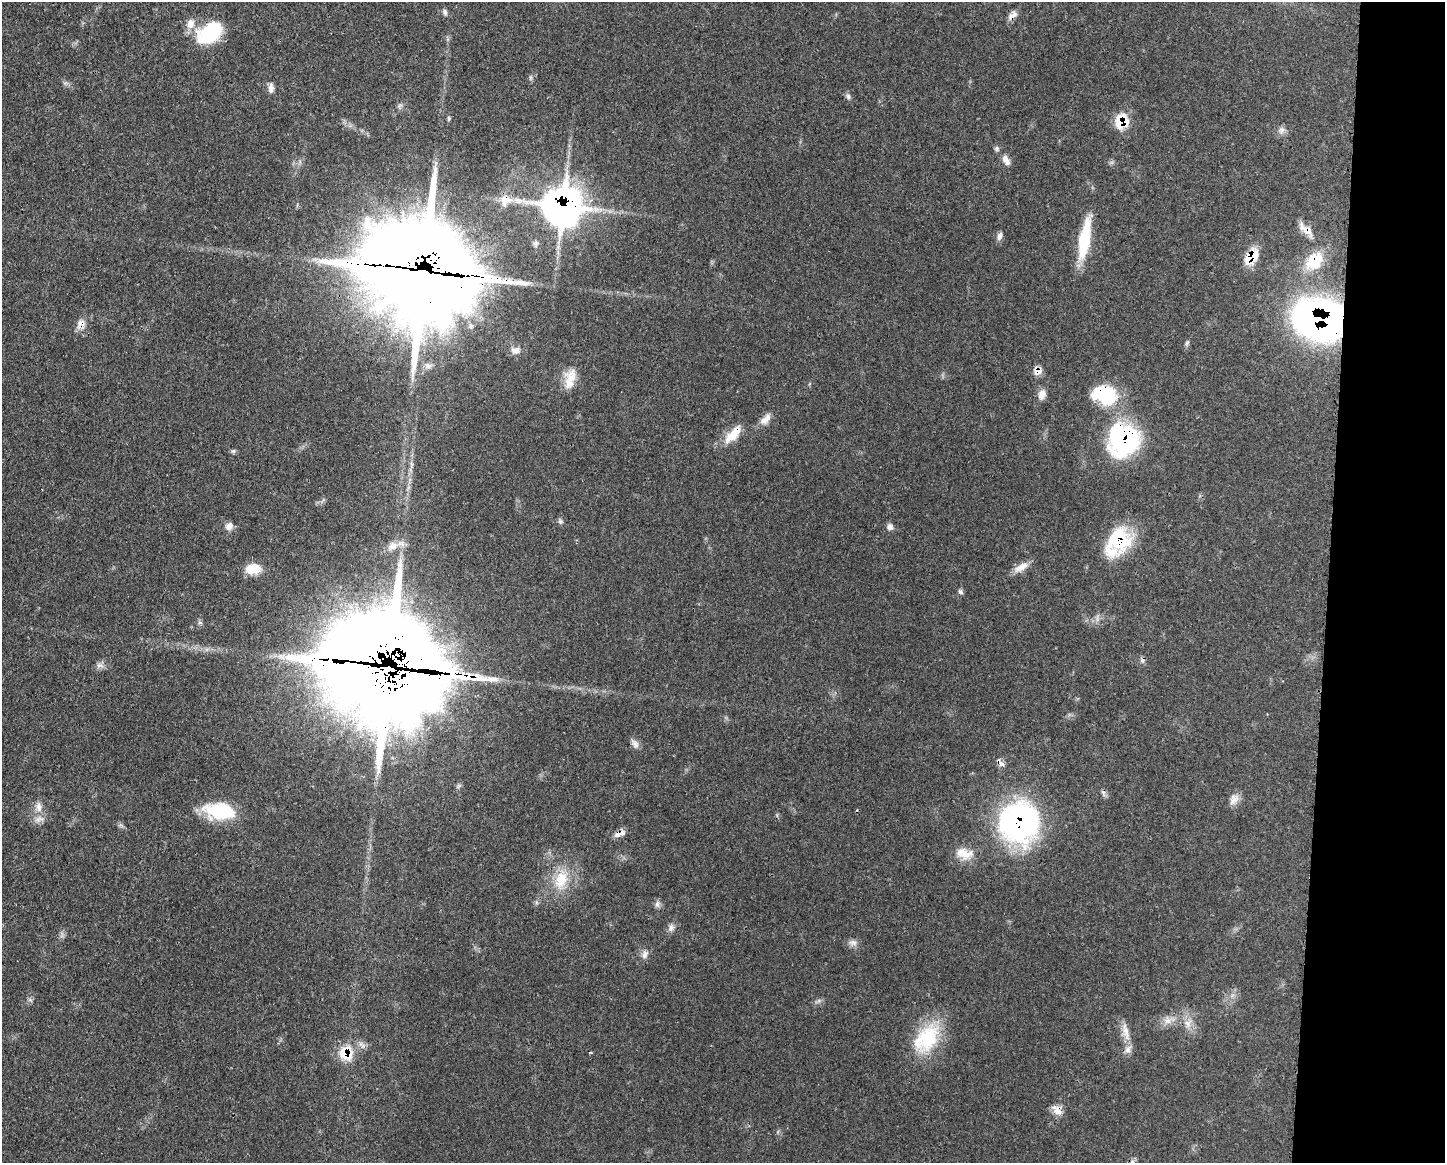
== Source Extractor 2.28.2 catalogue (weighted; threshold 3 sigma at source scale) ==
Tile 9 of 3 x 4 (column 3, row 3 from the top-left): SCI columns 3009-4451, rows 1164-2324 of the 4685 x 4648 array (HDU 1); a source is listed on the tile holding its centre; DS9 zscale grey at full resolution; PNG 1447 x 1165 px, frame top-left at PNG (2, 2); no overlay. Shown black and unused: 8% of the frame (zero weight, under 3 of 4 exposures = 2% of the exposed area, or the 3 px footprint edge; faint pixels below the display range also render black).
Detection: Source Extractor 2.28.2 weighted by HDU 2 'WHT'; one run over the whole footprint, this tile lists its part. Background 0.0579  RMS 0.0033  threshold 0.0147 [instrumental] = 3 sigma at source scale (4.5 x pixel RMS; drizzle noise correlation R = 1.50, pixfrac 1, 0.05/0.05 arcsec/px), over >= 5 px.
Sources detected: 71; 1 cosmic-ray / hot-pixel residue — not listed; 5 inside a brighter listed object's ellipse — not listed separately; the other 65 listed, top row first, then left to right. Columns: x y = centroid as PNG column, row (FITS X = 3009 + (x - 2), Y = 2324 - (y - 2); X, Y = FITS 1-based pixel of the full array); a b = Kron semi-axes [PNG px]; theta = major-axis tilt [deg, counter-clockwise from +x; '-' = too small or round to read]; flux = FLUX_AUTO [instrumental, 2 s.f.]
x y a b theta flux
445 12 8 6 -71 0.86
1012 15 14 7 42 2.1
209 33 31 20 34 19
271 88 13 7 88 1.6
848 96 8 6 -62 0.89
400 106 8 7 - 0.95
449 118 8 4 89 0.53
1122 121 13 12 - 11
1281 130 11 8 71 1.5
1006 160 15 8 -61 2.3
505 200 17 14 52 4.6
563 206 15 15 - 590
1306 230 29 9 -43 4.1
1000 236 11 7 70 1.4
1084 239 49 12 80 15
536 243 8 6 52 0.98
1251 256 17 10 54 9.8
1314 261 27 20 48 12
423 272 35 31 -23 7300
1320 320 42 31 -15 160
81 324 14 11 85 2.8
1187 343 8 5 63 0.66
515 350 13 10 9 2.1
428 366 10 7 -22 1.5
1037 370 10 9 - 2.6
570 379 29 13 77 5.7
1104 394 28 20 -14 20
1042 395 14 9 74 2.3
765 419 19 9 46 2.8
733 434 30 11 46 6.3
1124 440 35 32 56 47
233 451 7 5 -20 0.64
412 464 7 4 -71 0.7
560 522 6 5 - 0.69
229 526 10 9 - 1.9
890 527 9 8 - 1.3
1119 540 28 27 - 21
392 546 13 11 42 3.1
1021 567 21 9 31 3.4
253 569 17 11 9 6.5
960 592 7 5 -28 0.76
200 623 7 4 -19 0.59
99 665 9 8 - 1.5
386 673 57 49 -38 4700
635 744 13 8 -55 1.6
1000 763 15 6 -53 1.5
1234 799 16 11 62 2.6
39 807 16 9 -84 3.2
219 811 36 19 -6 18
1019 822 46 44 90 71
619 834 18 7 19 2.2
964 853 24 14 -12 5.7
561 880 30 18 73 11
657 904 10 6 90 1.2
671 928 10 7 49 1.5
853 943 12 8 -6 1.7
645 954 13 8 72 1.8
1167 1020 12 10 -69 2.5
1188 1023 12 10 -81 2.9
1125 1032 27 9 -77 3.9
926 1038 43 27 54 20
590 1052 3 3 - 0.47
346 1053 18 17 - 8.8
1057 1110 16 11 -48 2.9
1132 1162 7 5 -44 0.86
Overlapping masked pixels (flux is a lower limit): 21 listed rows (the first 20) at x y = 1012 15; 1122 121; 505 200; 563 206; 1306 230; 1251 256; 1314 261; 423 272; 1320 320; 81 324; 1037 370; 1104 394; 733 434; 1124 440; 1119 540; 386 673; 1000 763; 1019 822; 619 834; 346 1053
Isophote crosses this tile's border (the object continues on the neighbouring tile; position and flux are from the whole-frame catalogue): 1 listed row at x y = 1132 1162